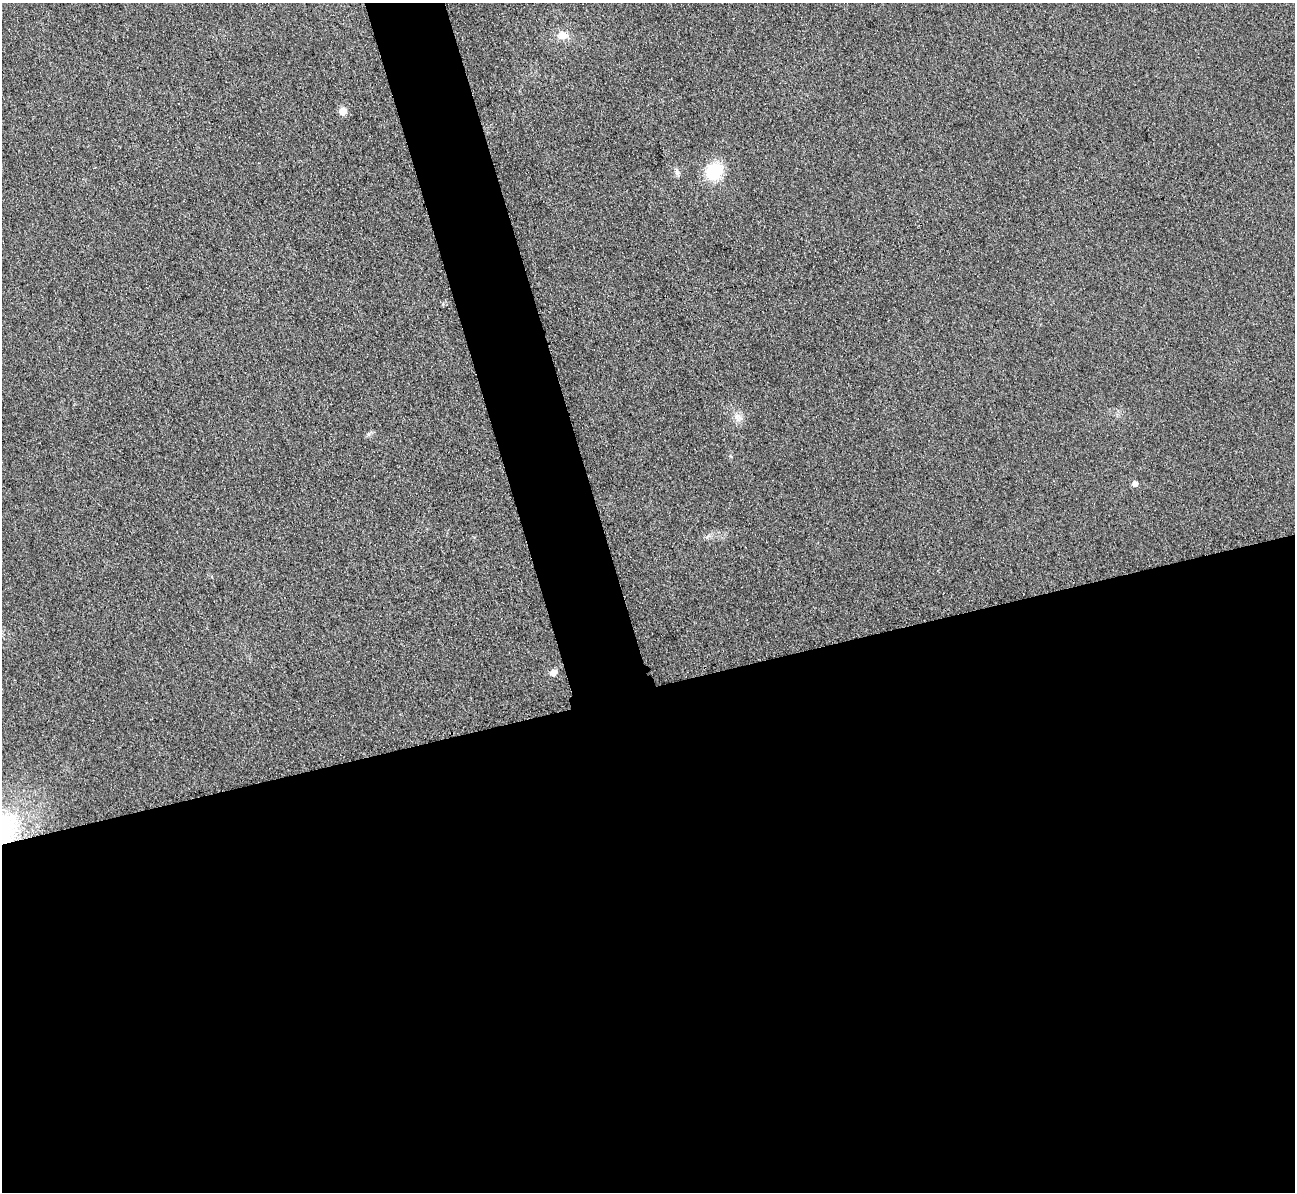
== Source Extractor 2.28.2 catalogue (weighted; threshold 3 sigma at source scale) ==
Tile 15 of 4 x 4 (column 3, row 4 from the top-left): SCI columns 2613-3905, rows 162-1351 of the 5225 x 5207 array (HDU 1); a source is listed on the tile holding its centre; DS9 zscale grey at full resolution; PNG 1297 x 1194 px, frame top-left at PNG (2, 3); no overlay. Shown black and unused: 46% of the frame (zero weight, under 3 of 4 exposures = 3% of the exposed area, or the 3 px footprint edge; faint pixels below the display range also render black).
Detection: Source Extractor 2.28.2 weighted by HDU 2 'WHT'; one run over the whole footprint, this tile lists its part. Background 0.315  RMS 0.024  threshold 0.108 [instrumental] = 3 sigma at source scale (4.5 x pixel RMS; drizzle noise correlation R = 1.50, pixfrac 1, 0.05/0.05 arcsec/px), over >= 5 px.
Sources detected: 6; all 6 listed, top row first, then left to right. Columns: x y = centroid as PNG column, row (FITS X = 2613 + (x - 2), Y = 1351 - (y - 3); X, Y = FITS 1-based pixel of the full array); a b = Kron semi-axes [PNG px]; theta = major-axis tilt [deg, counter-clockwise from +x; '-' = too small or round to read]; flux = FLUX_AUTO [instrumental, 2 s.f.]
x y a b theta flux
563 35 14 10 -4 22
342 111 5 5 - 52
714 171 18 15 50 93
737 417 14 8 89 15
1135 483 5 5 - 16
553 672 5 5 - 26